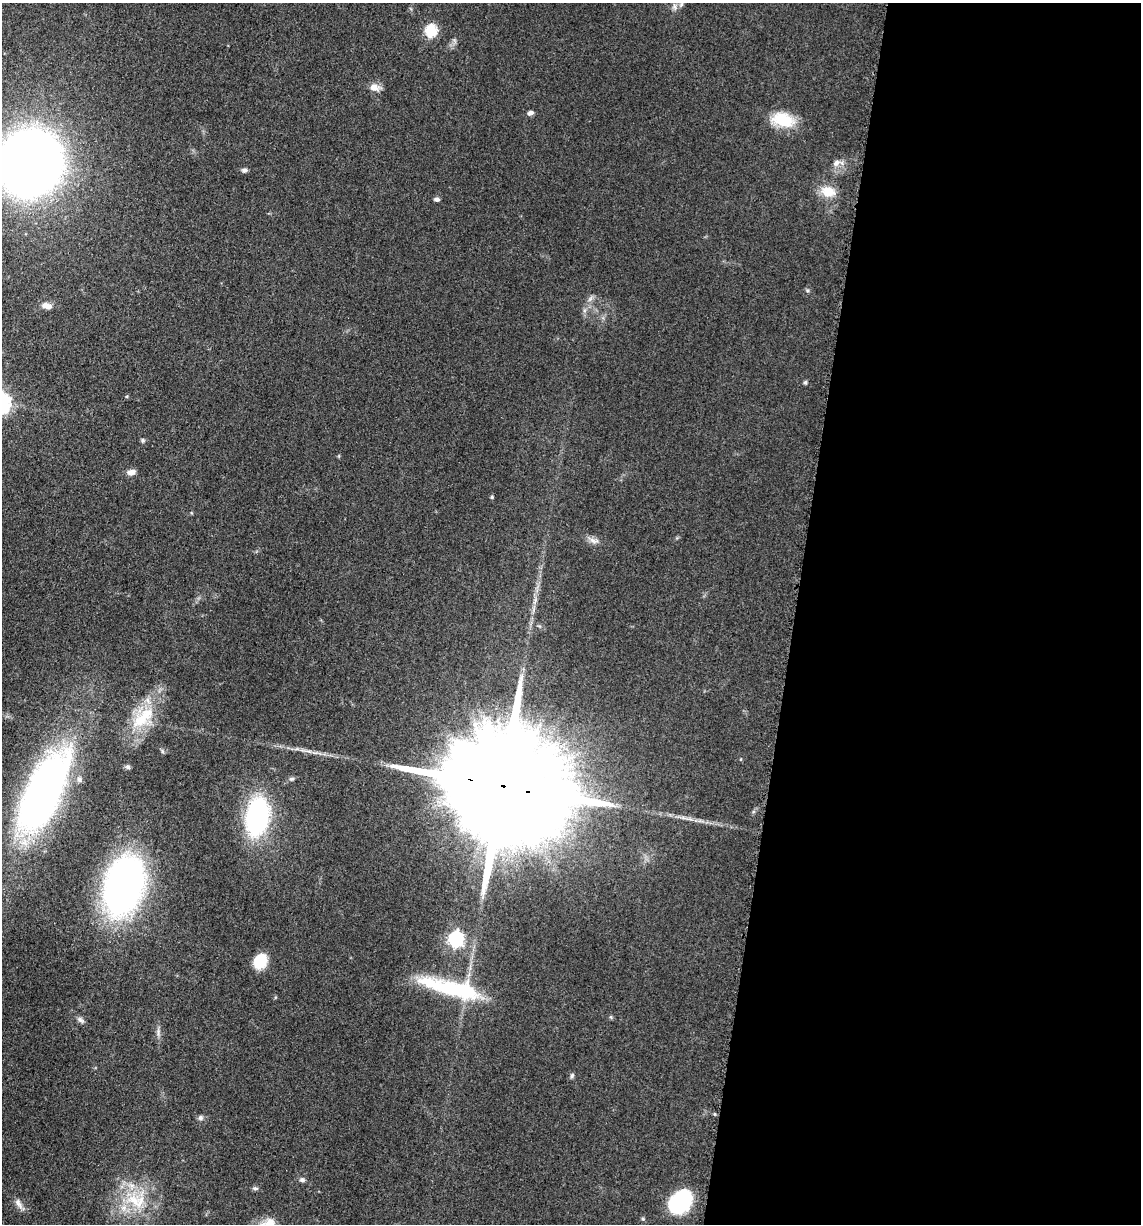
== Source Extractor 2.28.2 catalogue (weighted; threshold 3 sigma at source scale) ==
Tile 12 of 4 x 4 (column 4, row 3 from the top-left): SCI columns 3664-4802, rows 1243-2464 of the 4980 x 4922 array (HDU 1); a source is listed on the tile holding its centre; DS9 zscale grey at full resolution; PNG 1143 x 1226 px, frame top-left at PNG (2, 3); no overlay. Shown black and unused: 30% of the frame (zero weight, under 3 of 5 exposures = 4% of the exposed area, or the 3 px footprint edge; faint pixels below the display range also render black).
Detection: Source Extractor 2.28.2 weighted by HDU 2 'WHT'; one run over the whole footprint, this tile lists its part. Background 0.0565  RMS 0.0059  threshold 0.0265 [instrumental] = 3 sigma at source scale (4.5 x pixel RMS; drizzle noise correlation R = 1.50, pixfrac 1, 0.05/0.05 arcsec/px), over >= 5 px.
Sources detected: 47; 1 inside a brighter object's white glare — not listed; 3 inside a brighter listed object's ellipse — not listed separately; the other 43 listed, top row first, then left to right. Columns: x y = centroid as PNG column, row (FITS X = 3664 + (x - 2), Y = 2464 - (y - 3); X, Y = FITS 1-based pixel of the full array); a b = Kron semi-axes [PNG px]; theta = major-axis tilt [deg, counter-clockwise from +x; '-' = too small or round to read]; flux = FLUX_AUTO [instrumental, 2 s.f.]
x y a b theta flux
675 7 10 7 -65 2.7
431 31 6 6 - 56
374 87 11 9 -12 5.2
530 113 7 5 21 2.1
783 120 27 16 -15 21
30 163 37 34 55 1000
836 163 10 8 40 3.3
244 170 8 5 3 1.6
828 191 17 12 -13 11
437 199 7 4 -11 1.6
807 290 6 4 -45 0.84
590 299 10 5 55 1.9
47 306 13 7 -13 3.9
805 382 5 5 - 1
142 440 5 5 - 1
131 472 10 6 12 3.5
492 497 5 4 - 0.89
594 541 15 7 -11 3.4
535 601 11 4 72 2.3
143 718 43 19 43 28
162 751 7 4 -61 0.98
308 751 12 3 0 1.8
741 759 5 3 - 0.47
128 767 8 5 -16 1.2
292 779 7 5 1 1.3
501 786 43 24 -13 37000
43 792 83 31 65 330
257 816 27 15 80 140
690 819 7 4 -19 1.4
124 885 50 30 71 280
456 939 7 6 - 160
260 961 15 12 57 17
448 989 71 17 -18 51
611 1017 6 4 -71 0.72
80 1020 11 6 -33 2
158 1032 14 5 -85 2.3
572 1075 7 5 74 1.2
201 1118 7 6 - 1.7
302 1180 7 5 -16 1.7
255 1188 8 5 -9 1.3
134 1200 25 20 -24 25
680 1202 25 18 49 45
19 1204 17 7 -59 3.4
Overlapping masked pixels (flux is a lower limit): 1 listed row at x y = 501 786
Isophote crosses this tile's border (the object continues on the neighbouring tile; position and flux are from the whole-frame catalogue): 1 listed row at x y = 30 163